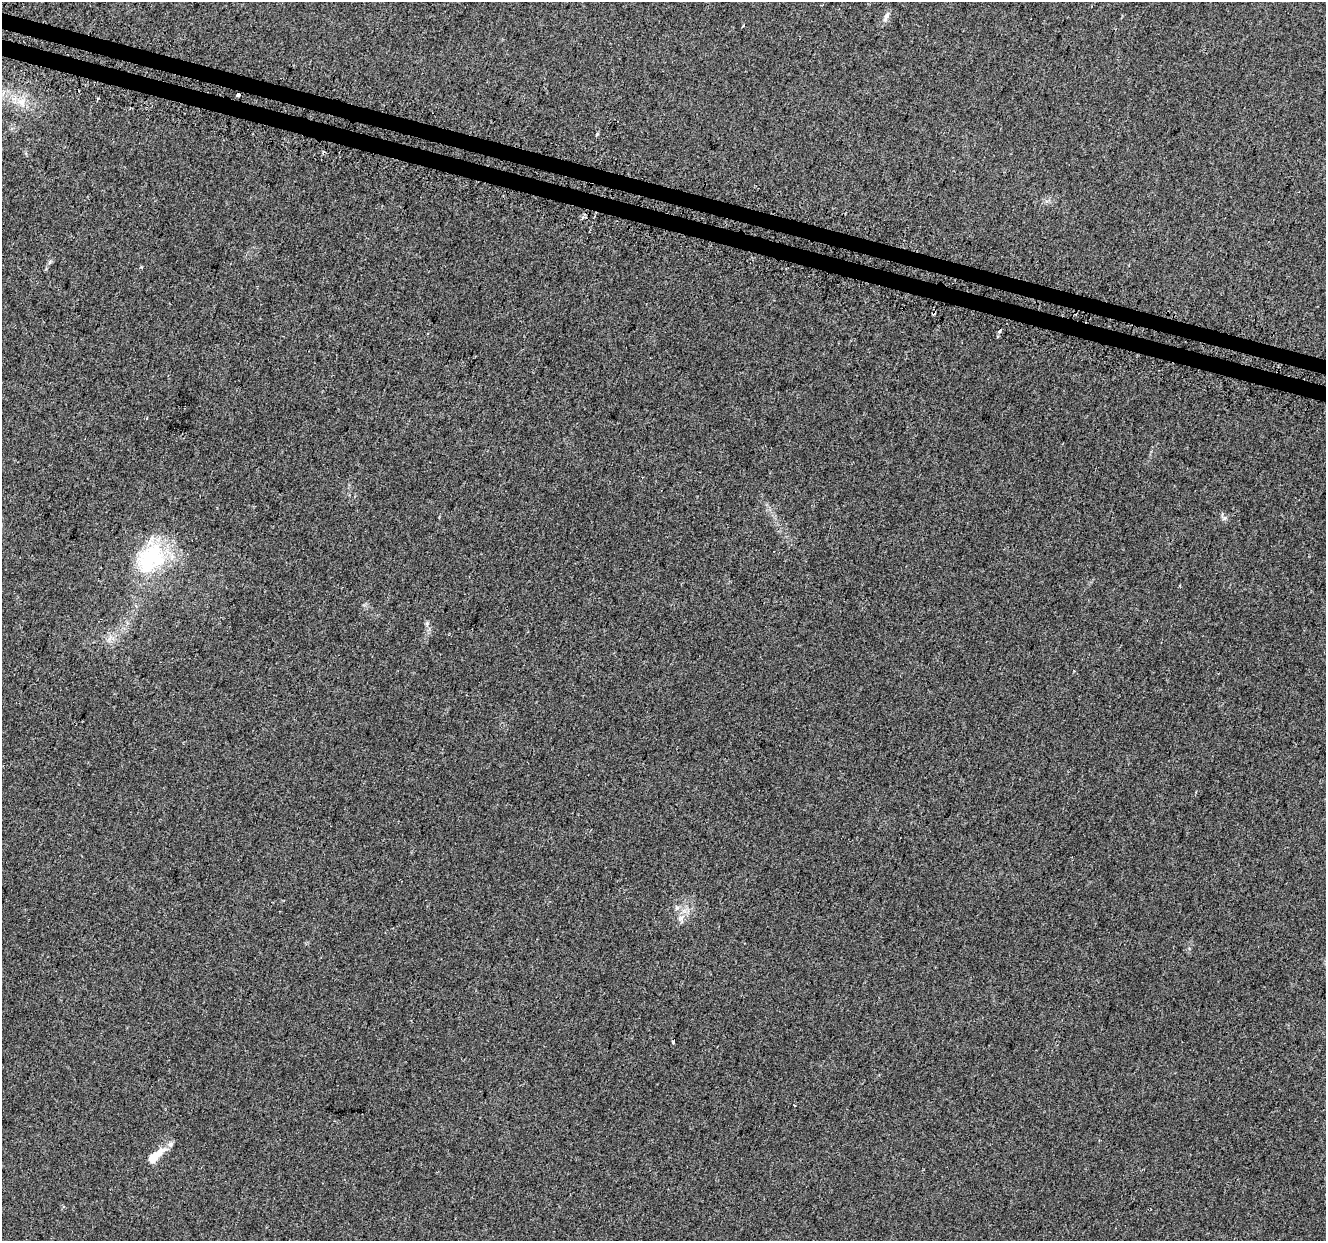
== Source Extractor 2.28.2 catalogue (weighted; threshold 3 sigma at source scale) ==
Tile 11 of 4 x 4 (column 3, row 3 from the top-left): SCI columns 2684-4007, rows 1572-2810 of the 5424 x 5592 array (HDU 1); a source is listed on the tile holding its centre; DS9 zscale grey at full resolution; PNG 1328 x 1243 px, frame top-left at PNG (2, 2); no overlay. Shown black and unused: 3% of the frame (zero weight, under 2 of 3 exposures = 3% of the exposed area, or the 3 px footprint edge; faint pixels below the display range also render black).
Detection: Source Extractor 2.28.2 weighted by HDU 2 'WHT'; one run over the whole footprint, this tile lists its part. Background 0.0309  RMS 0.0073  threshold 0.0328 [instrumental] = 3 sigma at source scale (4.5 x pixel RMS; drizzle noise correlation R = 1.50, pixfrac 1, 0.0396/0.0396 arcsec/px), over >= 5 px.
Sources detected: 15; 2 cosmic-ray / hot-pixel residue — not listed; the other 13 listed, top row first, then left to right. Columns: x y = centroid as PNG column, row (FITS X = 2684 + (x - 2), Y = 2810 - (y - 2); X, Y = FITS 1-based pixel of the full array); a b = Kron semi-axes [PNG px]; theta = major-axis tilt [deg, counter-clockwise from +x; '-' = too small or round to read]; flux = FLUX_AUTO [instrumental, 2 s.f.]
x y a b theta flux
886 17 16 5 67 3
743 26 3 3 - 1.4
238 94 4 3 - 6
21 102 11 10 - 6.7
597 134 5 4 - 0.72
999 331 3 3 - 3.4
1225 518 7 4 71 1.3
150 558 45 33 44 58
677 908 7 4 71 1.2
681 918 12 6 37 3.6
673 1042 4 3 - 7.1
794 1105 2 2 - 0.76
155 1156 24 9 40 14
Overlapping masked pixels (flux is a lower limit): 1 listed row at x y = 238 94
Unlisted compact peaks at least as high as the median listed source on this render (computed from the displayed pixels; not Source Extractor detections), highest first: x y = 427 623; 50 262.